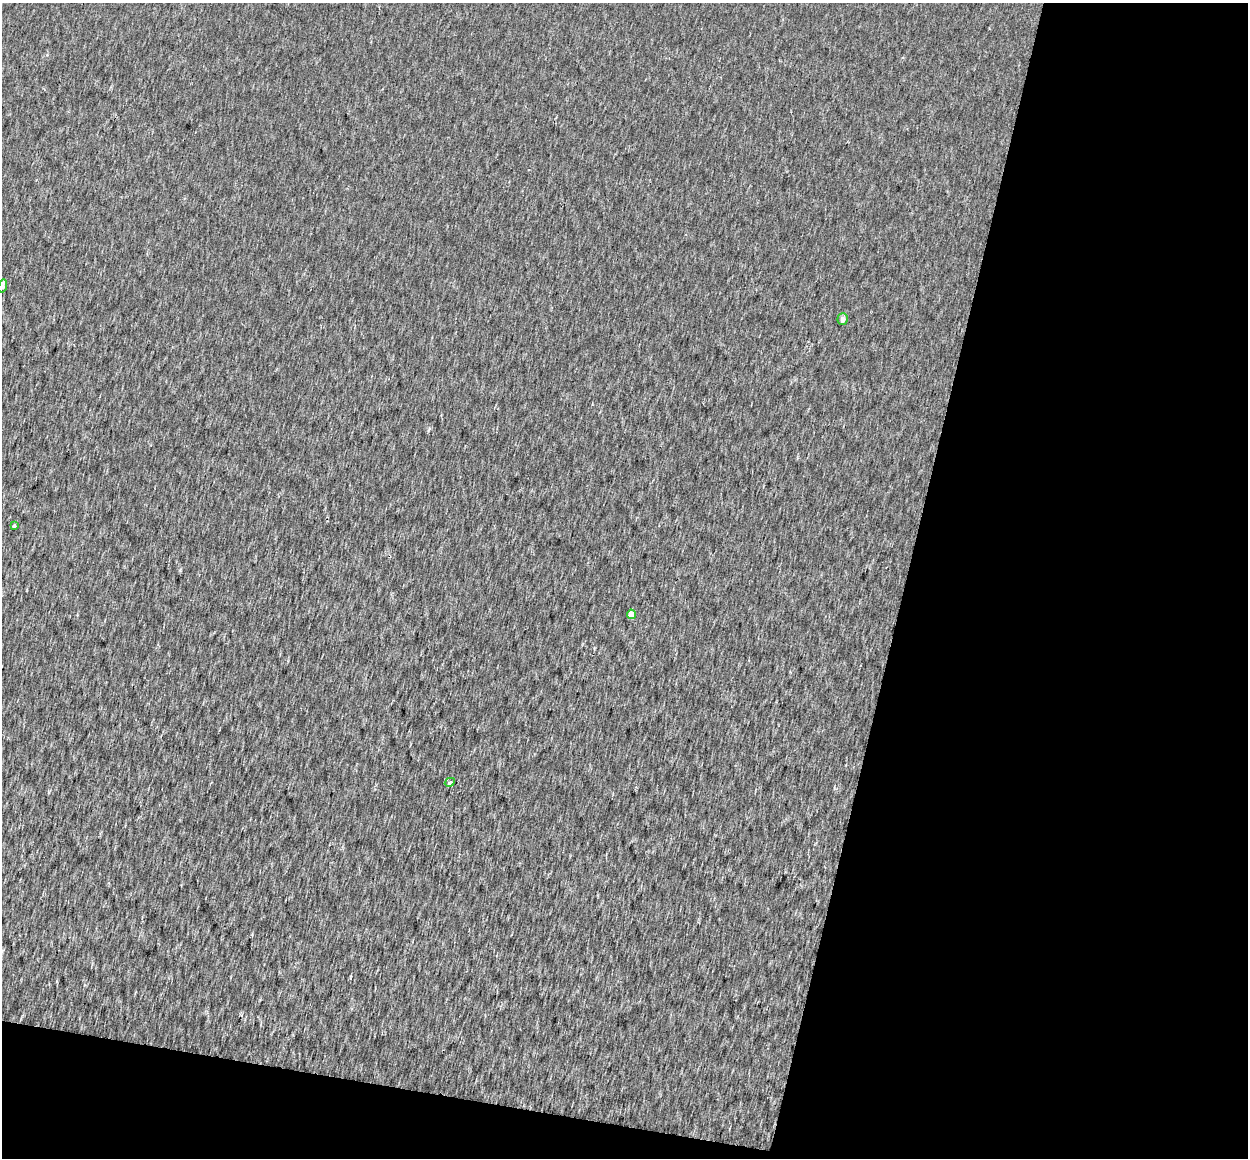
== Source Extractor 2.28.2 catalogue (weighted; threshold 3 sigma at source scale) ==
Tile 4 of 2 x 2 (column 2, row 2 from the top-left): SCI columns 1247-2492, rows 131-1286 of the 2503 x 2587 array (HDU 1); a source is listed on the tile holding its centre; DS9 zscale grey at full resolution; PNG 1250 x 1160 px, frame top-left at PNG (2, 3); each listed source drawn as its Kron ellipse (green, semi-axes under 4 px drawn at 4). Shown black and unused: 31% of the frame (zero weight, under 2 of 3 exposures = <1% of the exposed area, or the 3 px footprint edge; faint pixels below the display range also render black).
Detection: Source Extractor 2.28.2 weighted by HDU 2 'WHT'; one run over the whole footprint, this tile lists its part. Background 0.00302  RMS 0.0089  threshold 0.0398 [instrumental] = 3 sigma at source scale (4.5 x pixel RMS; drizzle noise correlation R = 1.50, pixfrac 1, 0.0396/0.0396 arcsec/px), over >= 5 px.
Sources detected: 5; all 5 listed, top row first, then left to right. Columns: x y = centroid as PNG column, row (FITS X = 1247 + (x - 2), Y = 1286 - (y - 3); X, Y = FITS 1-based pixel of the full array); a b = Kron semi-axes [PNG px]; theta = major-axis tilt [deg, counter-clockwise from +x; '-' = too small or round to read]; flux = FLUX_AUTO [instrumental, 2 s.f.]
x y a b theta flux
3 286 7 4 75 3.1
843 319 6 5 - 4
14 526 3 3 - 4
631 614 5 4 - 8
450 782 5 3 - 2.5
Isophote crosses this tile's border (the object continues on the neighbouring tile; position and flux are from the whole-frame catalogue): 1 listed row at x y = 3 286